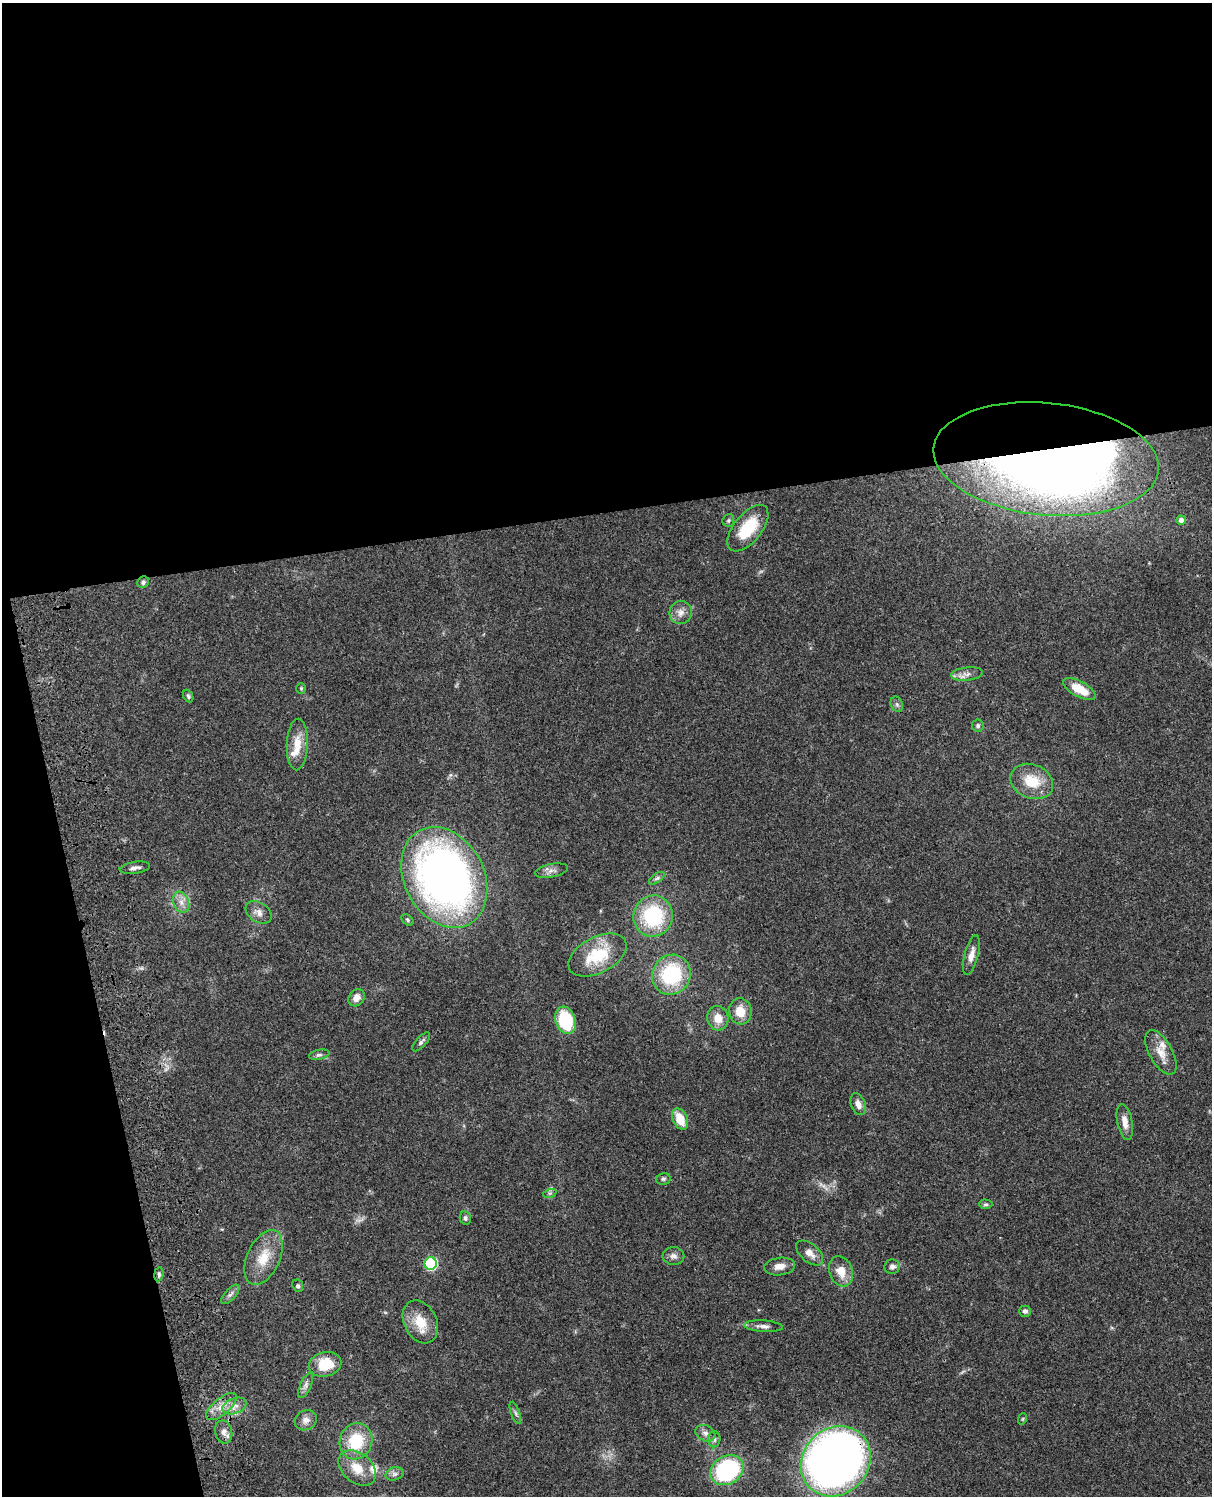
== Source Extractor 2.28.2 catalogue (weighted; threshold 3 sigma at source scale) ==
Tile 1 of 4 x 3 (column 1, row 1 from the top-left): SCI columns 121-1330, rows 3266-4759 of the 5081 x 4925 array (HDU 1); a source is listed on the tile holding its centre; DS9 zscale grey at full resolution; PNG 1214 x 1498 px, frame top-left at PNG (2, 3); each listed source drawn as its Kron ellipse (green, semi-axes under 4 px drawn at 4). Shown black and unused: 39% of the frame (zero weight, under 3 of 4 exposures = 6% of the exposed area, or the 3 px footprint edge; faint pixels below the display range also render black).
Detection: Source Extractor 2.28.2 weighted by HDU 2 'WHT'; one run over the whole footprint, this tile lists its part. Background 0.0771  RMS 0.0058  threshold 0.026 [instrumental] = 3 sigma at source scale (4.5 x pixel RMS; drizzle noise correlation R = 1.50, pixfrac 1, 0.05/0.05 arcsec/px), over >= 5 px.
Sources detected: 73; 2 too faint to see at this stretch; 1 inside a brighter object's white glare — neither listed nor drawn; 3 inside a brighter listed object's ellipse — not listed separately; the other 67 listed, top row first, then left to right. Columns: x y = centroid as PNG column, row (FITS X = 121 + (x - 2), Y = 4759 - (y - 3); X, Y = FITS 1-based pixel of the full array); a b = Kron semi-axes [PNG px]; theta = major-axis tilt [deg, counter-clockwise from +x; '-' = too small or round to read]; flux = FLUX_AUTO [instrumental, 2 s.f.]
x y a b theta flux
1046 459 113 56 -6 690
728 520 6 5 - 1
1181 520 4 4 - 2.3
748 528 27 14 51 22
143 582 6 5 - 1.5
681 612 11 11 - 4.2
967 674 16 6 7 3.3
301 688 5 4 - 0.75
1079 689 18 8 -29 12
188 696 7 4 -64 0.99
897 704 8 6 -69 1.4
978 726 6 6 - 1.2
297 745 26 10 88 11
1032 781 22 17 -22 16
135 868 15 6 8 2.5
552 871 17 6 11 3
444 877 53 40 -62 330
657 878 9 4 35 1.4
181 902 11 7 -70 3.9
259 912 14 10 -33 4.1
653 916 21 19 72 44
407 920 7 5 -43 0.98
597 955 31 18 28 26
971 955 20 7 76 4.8
671 975 20 19 - 41
357 998 9 7 54 4
740 1011 13 11 -82 9.4
718 1018 12 10 -77 7.1
565 1020 14 10 -71 32
421 1042 12 5 47 1.7
1161 1052 25 11 -61 7.7
319 1055 10 5 10 1.5
858 1104 11 7 -68 4
680 1119 11 7 -65 11
1125 1122 18 7 -79 4.9
663 1179 7 5 11 1.2
550 1193 7 4 18 1
986 1204 6 5 - 0.98
465 1218 7 5 -76 1.4
810 1253 16 9 -41 4.8
673 1256 11 9 -2 2.7
264 1257 29 16 65 15
431 1264 6 6 - 62
780 1266 15 8 7 5.1
892 1267 8 7 - 2.3
841 1271 15 11 -70 8.7
159 1274 7 4 82 1.3
298 1286 6 5 - 1
230 1294 12 5 48 1.9
1025 1311 6 5 - 1.6
420 1322 23 16 -63 13
763 1326 19 5 -4 3
325 1364 16 12 13 17
306 1385 14 5 66 2.3
221 1406 19 8 40 6.5
234 1406 12 7 21 4.3
515 1413 11 4 -70 1.5
1022 1419 6 3 70 0.58
306 1420 11 9 29 3.7
224 1432 11 8 -78 3.4
705 1433 10 7 -26 2.7
714 1439 8 6 89 1.7
356 1441 18 16 69 23
836 1461 37 33 47 450
357 1468 21 14 -39 11
727 1470 17 14 33 71
394 1474 9 6 15 2.2
Overlapping masked pixels (flux is a lower limit): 2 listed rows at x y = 1046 459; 836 1461
Isophote crosses this tile's border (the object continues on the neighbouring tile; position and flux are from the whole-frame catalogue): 1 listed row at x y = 836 1461